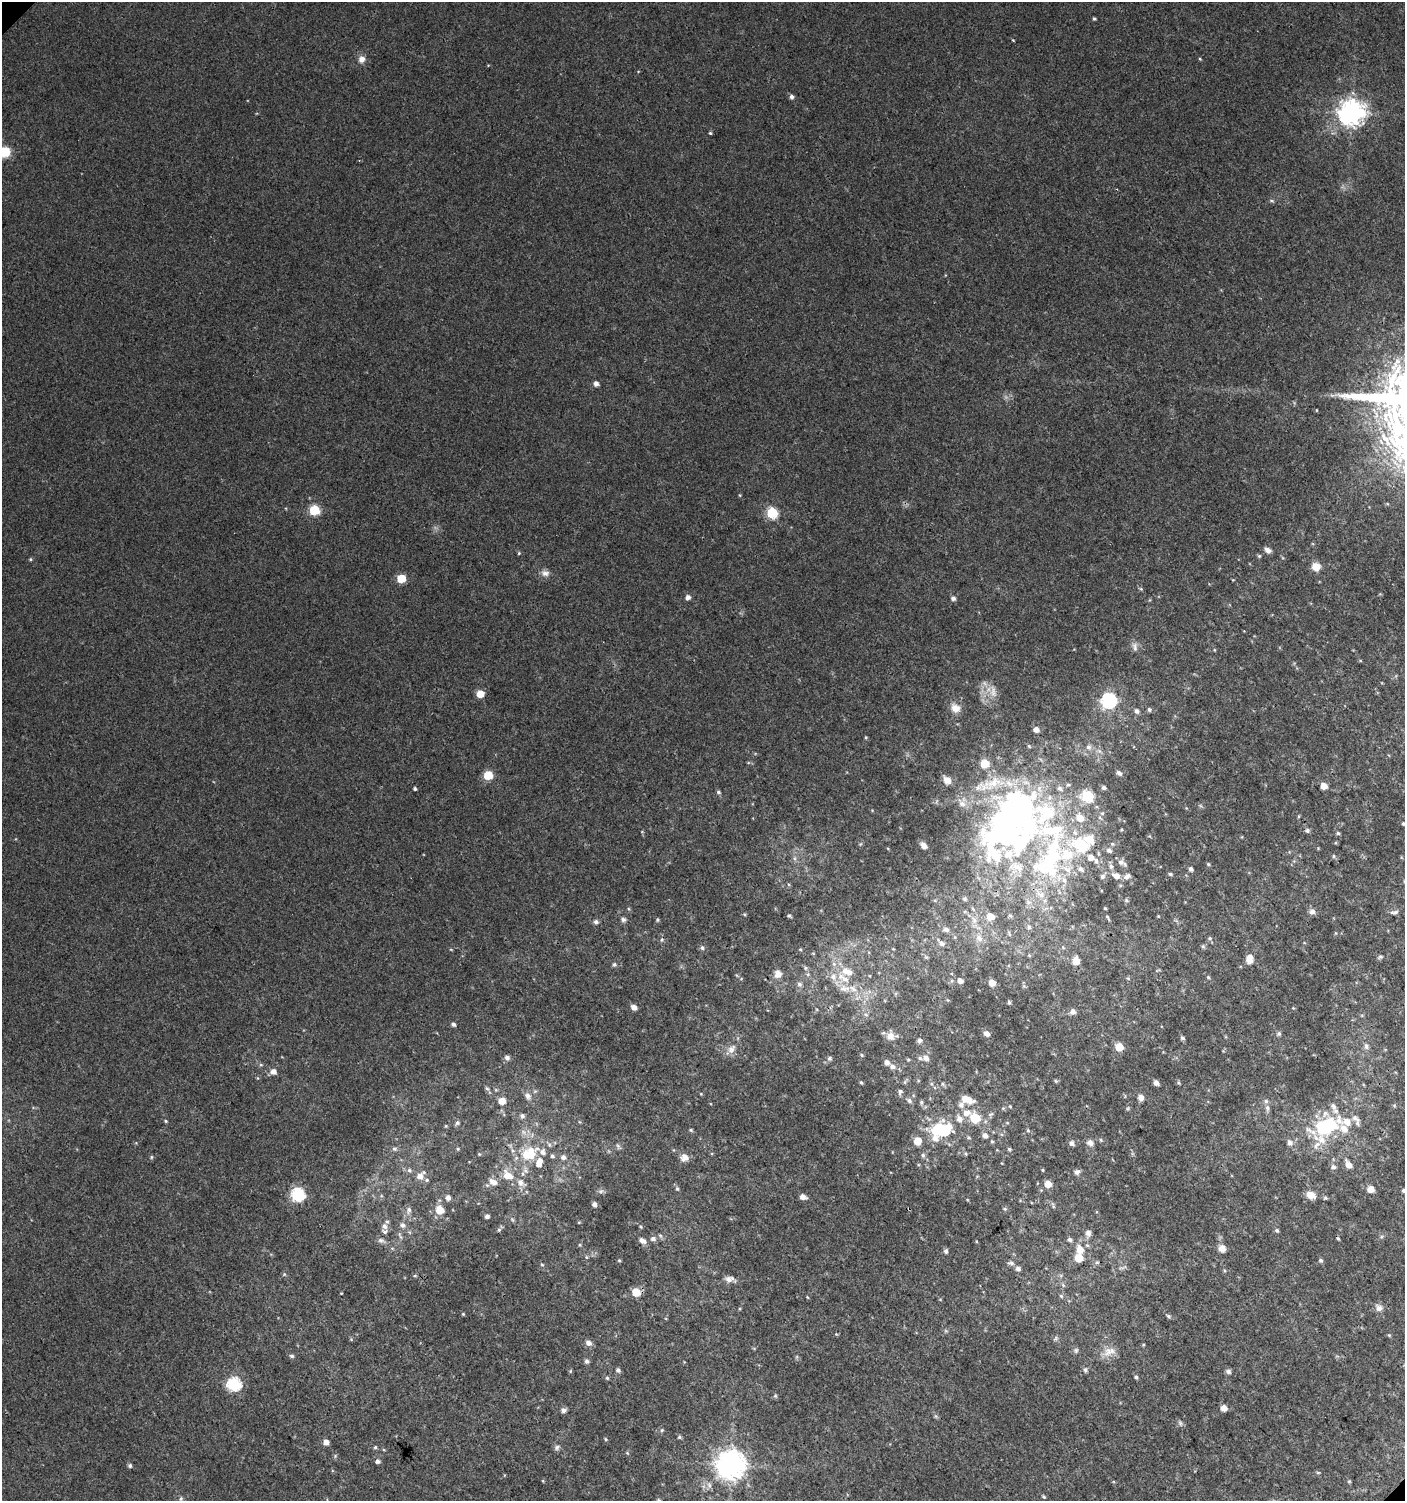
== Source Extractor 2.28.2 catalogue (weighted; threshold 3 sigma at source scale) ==
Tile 6 of 4 x 4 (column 2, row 2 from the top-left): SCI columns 1608-3010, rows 3029-4527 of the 6060 x 6084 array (HDU 1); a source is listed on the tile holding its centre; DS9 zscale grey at full resolution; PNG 1407 x 1503 px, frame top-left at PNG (2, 2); no overlay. Shown black and unused: <1% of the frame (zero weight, under 3 of 4 exposures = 4% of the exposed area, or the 3 px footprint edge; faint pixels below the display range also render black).
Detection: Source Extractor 2.28.2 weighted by HDU 2 'WHT'; one run over the whole footprint, this tile lists its part. Background 0.00437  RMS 0.0021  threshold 0.00962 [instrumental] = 3 sigma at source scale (4.5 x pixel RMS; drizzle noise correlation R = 1.50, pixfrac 1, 0.0396/0.0396 arcsec/px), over >= 5 px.
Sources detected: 286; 3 inside a brighter object's white glare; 1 cosmic-ray / hot-pixel residue — not listed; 26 inside a brighter listed object's ellipse — not listed separately; the other 256 listed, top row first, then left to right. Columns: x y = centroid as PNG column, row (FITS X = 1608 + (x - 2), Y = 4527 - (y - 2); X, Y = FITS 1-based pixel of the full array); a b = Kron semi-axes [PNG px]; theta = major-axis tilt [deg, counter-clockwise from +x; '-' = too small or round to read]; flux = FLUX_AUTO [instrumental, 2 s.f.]
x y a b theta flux
1094 19 4 3 - 0.3
1013 40 4 2 - 0.18
361 59 10 8 52 1.2
1200 59 4 3 - 0.19
791 97 6 5 - 0.61
1351 113 9 8 - 210
710 133 4 4 - 0.24
4 152 12 11 - 4.5
1272 201 6 4 -18 0.28
596 384 5 5 - 0.91
1316 410 4 2 - 0.15
314 510 6 5 - 14
772 513 6 6 - 18
1268 550 7 6 - 0.98
519 553 4 4 - 0.22
1259 556 5 5 - 0.28
31 559 5 3 - 0.24
1316 567 9 8 - 2.3
545 573 11 8 -10 1.1
401 578 6 5 - 6.8
1141 589 5 4 - 0.26
688 597 5 5 - 0.82
953 598 5 5 - 0.63
1135 647 13 7 -81 0.92
993 691 19 8 -86 1.8
480 694 5 5 - 4.3
1109 700 7 6 - 50
955 708 14 11 -42 1.9
1149 710 5 5 - 0.47
1136 711 6 5 - 0.67
1036 730 5 5 - 1.2
866 737 4 3 - 0.2
1088 747 8 7 - 0.83
985 763 5 5 - 7.7
1119 773 8 5 -39 0.67
488 775 5 5 - 8.6
947 780 10 8 -46 1.8
1324 786 5 5 - 2.3
1104 787 5 4 - 0.58
415 789 4 3 - 0.33
718 792 5 4 - 0.42
1087 796 6 6 - 19
962 803 14 8 -41 1.6
1102 813 6 5 - 0.38
1080 818 10 8 -41 2.6
1010 820 105 43 52 89
1403 824 4 4 - 0.32
1307 830 6 6 - 0.47
1338 833 5 5 - 0.32
1112 844 5 5 - 0.32
1082 845 16 12 -31 9.5
924 846 6 5 - 1.3
1109 850 7 5 -31 0.68
1051 853 104 71 86 67
1067 854 16 14 -10 5.2
1334 856 5 3 - 0.25
1091 858 7 6 - 1.4
1122 863 13 6 -27 0.91
1208 864 4 4 - 0.25
1111 866 7 6 - 0.66
1081 869 8 6 -44 0.61
1191 869 5 4 - 0.56
1170 874 5 4 - 0.32
1102 876 6 6 - 0.56
1116 876 8 6 -20 1.5
1127 876 10 6 32 0.94
1064 880 7 6 - 0.74
1105 908 4 3 - 0.2
1312 911 8 7 - 0.85
1394 912 11 5 5 0.66
744 914 5 3 - 0.22
789 916 5 4 - 0.34
990 916 5 5 - 3
1158 916 5 3 - 0.18
1108 918 9 3 -60 0.31
623 919 7 6 - 0.53
657 920 5 4 - 0.29
974 920 7 6 - 0.71
596 922 7 6 - 0.53
1029 927 6 5 - 0.43
946 930 7 6 - 0.7
1336 933 5 3 - 0.2
1009 934 6 4 -72 0.27
979 938 8 8 - 1.2
1210 938 6 5 - 0.35
662 940 6 6 - 0.42
942 943 7 6 - 0.75
1203 946 6 5 - 0.34
702 948 6 5 - 0.48
1029 955 5 4 - 0.24
1380 957 6 5 - 0.39
1249 959 10 7 -89 1.8
1076 961 6 6 - 3
614 964 6 5 - 0.41
805 968 6 4 -89 0.34
846 971 10 9 - 1.8
778 974 9 9 - 1.5
1208 977 5 4 - 0.28
741 979 5 3 - 0.18
845 979 13 8 -26 2
960 981 5 5 - 1.1
992 983 5 5 - 2.4
799 984 6 6 - 0.6
844 988 18 8 -1 2.1
1009 1002 5 3 - 0.38
634 1007 5 5 - 1.1
1073 1012 7 7 - 0.89
866 1015 6 4 -20 0.32
453 1024 5 4 - 0.5
987 1034 5 5 - 1.1
1279 1034 6 5 - 0.4
890 1036 11 10 - 1.5
1182 1038 5 4 - 0.43
920 1040 6 5 - 0.55
1366 1046 7 6 - 0.68
1119 1047 5 5 - 5.9
731 1049 15 9 52 1.6
862 1055 5 4 - 0.24
507 1058 6 5 - 0.7
829 1058 6 6 - 0.44
926 1058 7 6 - 1
908 1060 4 4 - 0.23
887 1062 5 5 - 0.84
261 1065 6 4 -18 0.28
892 1067 7 6 - 0.83
273 1071 6 6 - 1.4
1056 1081 5 4 - 0.27
861 1083 4 3 - 0.26
1156 1083 6 5 - 0.88
1178 1083 6 4 -54 0.28
487 1088 6 5 - 0.43
900 1092 7 5 70 0.49
527 1096 8 7 - 1
1141 1097 6 6 - 1.2
967 1100 15 7 -19 2.6
502 1101 5 5 - 2.6
909 1101 7 6 - 0.56
921 1102 5 4 - 0.33
961 1105 8 7 - 0.94
1394 1105 6 4 -1 0.27
1010 1106 4 4 - 0.2
1333 1106 11 7 -64 1.1
1267 1108 7 6 - 0.65
966 1113 12 8 21 1.9
1325 1113 10 8 60 1.3
991 1114 7 4 43 0.39
522 1116 6 6 - 0.63
975 1118 7 6 - 7.7
166 1121 4 4 - 0.24
1347 1122 15 11 -11 3
457 1123 6 5 - 0.42
446 1126 4 4 - 0.2
1327 1126 20 12 24 19
938 1129 15 11 38 7.9
691 1130 4 4 - 0.27
1028 1131 5 4 - 0.28
985 1135 6 6 - 0.93
917 1141 5 5 - 4
992 1141 5 4 - 0.29
1072 1143 6 5 - 0.69
1090 1143 9 7 -39 0.88
1290 1143 8 7 - 0.92
618 1146 7 4 -46 0.43
394 1149 6 5 - 0.44
458 1149 4 4 - 0.22
1009 1149 5 4 - 0.31
479 1154 4 3 - 0.2
529 1155 27 16 -1 6.4
923 1155 6 6 - 0.48
151 1157 6 4 89 0.26
563 1157 7 7 - 0.85
684 1157 10 9 - 1.4
1348 1165 8 5 -58 1.8
1333 1167 7 6 - 0.69
409 1170 6 5 - 0.48
1042 1170 4 3 - 0.22
1077 1172 7 6 - 0.71
508 1175 15 10 -32 2.9
420 1176 8 8 - 1.4
427 1180 6 5 - 0.37
493 1182 9 6 -32 1.4
1048 1184 5 5 - 3
677 1189 6 4 -68 0.36
1370 1189 6 5 - 2.2
1403 1190 5 5 - 0.38
601 1191 6 5 - 0.47
298 1194 7 6 - 32
1311 1195 9 6 -16 2.5
803 1197 6 4 -15 1.3
448 1198 5 5 - 0.91
594 1204 5 4 - 0.81
1005 1209 6 4 -8 0.3
409 1210 9 6 79 0.8
440 1210 9 9 - 2.6
487 1216 4 3 - 0.69
579 1222 4 4 - 0.21
402 1225 8 7 - 0.76
384 1226 8 7 - 1
640 1226 5 3 - 0.24
499 1230 5 4 - 0.36
1276 1230 5 5 - 0.39
385 1232 3 3 - 1.1
1088 1233 7 6 - 1
653 1239 7 6 - 0.74
1070 1239 5 5 - 0.54
381 1240 9 6 -10 0.68
642 1241 10 6 -24 1.1
1222 1248 9 9 - 1.3
1080 1250 8 6 -70 2.6
946 1251 6 5 - 0.55
586 1257 5 3 - 0.25
1079 1258 5 5 - 4.6
619 1260 5 4 - 0.24
1321 1260 5 5 - 0.43
1011 1263 8 5 -10 0.57
542 1264 5 3 - 0.23
1018 1269 6 5 - 0.64
284 1274 5 4 - 0.25
415 1276 5 3 - 0.25
729 1279 11 8 15 1.1
1063 1285 6 4 -47 0.33
636 1292 6 5 - 4.8
1061 1296 6 4 -45 0.29
807 1297 5 3 - 0.18
1379 1308 11 9 -58 1.1
463 1314 5 4 - 0.2
1168 1316 6 4 -24 0.36
1389 1335 4 4 - 0.23
351 1339 5 5 - 0.24
589 1343 9 7 -27 0.91
1076 1350 7 5 89 0.42
1109 1351 19 11 19 2.3
292 1356 6 5 - 0.43
587 1361 6 6 - 0.53
618 1370 6 5 - 0.53
1085 1370 6 5 - 0.49
1228 1371 7 6 - 0.54
1136 1377 5 4 - 0.33
607 1378 5 5 - 0.3
234 1384 7 6 - 33
775 1396 6 4 19 0.27
1224 1408 5 5 - 1.9
563 1410 6 6 - 0.81
1180 1423 7 4 -58 0.42
662 1430 5 4 - 0.27
679 1437 5 4 - 0.31
606 1439 5 3 - 0.23
326 1442 5 5 - 1.4
375 1447 5 4 - 0.28
557 1447 7 6 - 0.57
377 1461 5 5 - 0.66
730 1465 9 8 - 290
130 1466 5 5 - 0.43
1349 1481 5 4 - 0.26
1043 1497 5 4 - 0.28
181 1499 6 5 - 0.35
Overlapping masked pixels (flux is a lower limit): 2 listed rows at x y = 1010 820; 1051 853
Isophote crosses this tile's border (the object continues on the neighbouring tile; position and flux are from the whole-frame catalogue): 3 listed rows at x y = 4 152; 1403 824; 1403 1190